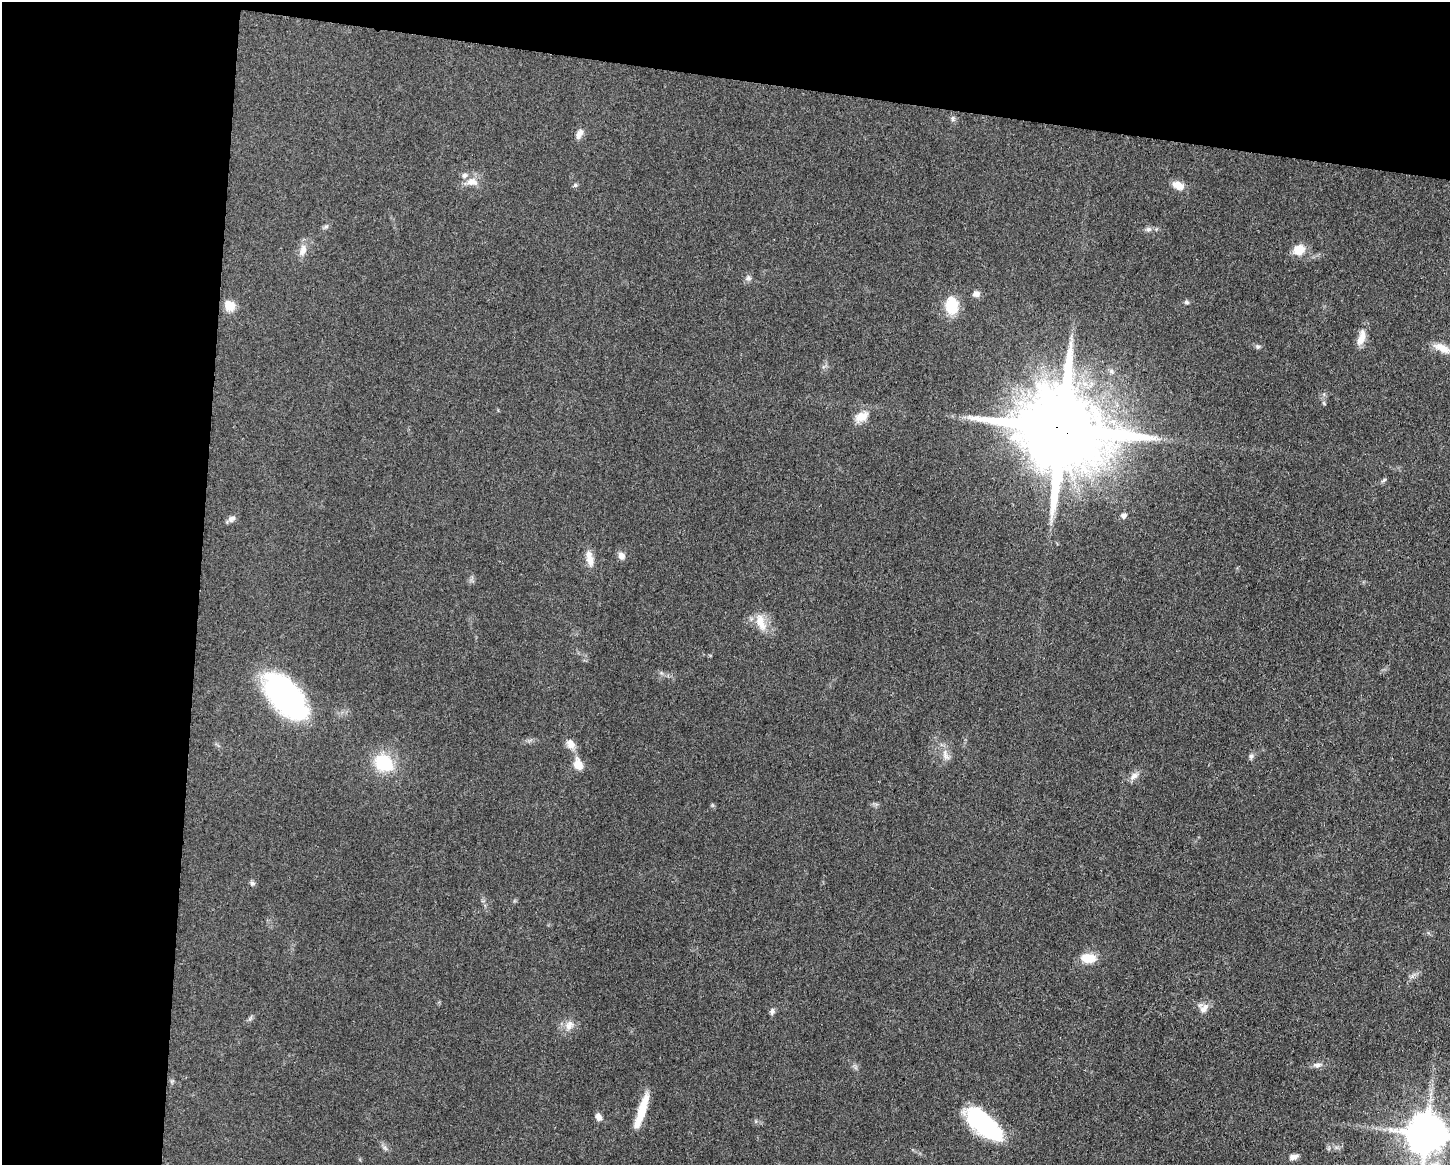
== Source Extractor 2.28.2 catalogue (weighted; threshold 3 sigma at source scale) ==
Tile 1 of 3 x 4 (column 1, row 1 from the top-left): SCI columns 229-1676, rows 3494-4656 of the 4680 x 4657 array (HDU 1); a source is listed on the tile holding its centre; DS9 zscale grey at full resolution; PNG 1452 x 1167 px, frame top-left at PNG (2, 2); no overlay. Shown black and unused: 20% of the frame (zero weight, under 3 of 5 exposures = <1% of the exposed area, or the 3 px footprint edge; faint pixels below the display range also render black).
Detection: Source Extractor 2.28.2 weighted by HDU 2 'WHT'; one run over the whole footprint, this tile lists its part. Background 0.0608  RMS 0.0057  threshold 0.0255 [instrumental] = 3 sigma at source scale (4.5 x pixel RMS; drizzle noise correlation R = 1.50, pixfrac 1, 0.05/0.05 arcsec/px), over >= 5 px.
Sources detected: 47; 1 inside a brighter listed object's ellipse — not listed separately; the other 46 listed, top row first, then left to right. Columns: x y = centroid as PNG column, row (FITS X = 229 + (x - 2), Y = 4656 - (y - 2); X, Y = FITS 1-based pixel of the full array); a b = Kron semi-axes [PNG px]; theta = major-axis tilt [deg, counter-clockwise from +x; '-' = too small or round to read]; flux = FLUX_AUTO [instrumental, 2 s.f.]
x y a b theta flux
953 119 9 4 -90 1.3
579 133 14 7 65 3.4
472 182 17 11 -8 5.8
575 185 6 6 - 0.98
1178 185 12 8 -23 6.4
326 227 7 4 0 1.1
1148 229 8 6 19 1.6
303 250 17 9 75 4.7
1299 250 13 11 16 8.6
748 278 9 7 16 1.7
976 294 9 7 -2 2.7
1187 302 7 5 -2 1
952 305 16 11 -88 23
229 306 11 10 - 8.2
1361 338 21 8 73 6.6
1258 347 6 6 - 1.2
1442 348 26 9 -24 8.1
1324 403 7 3 -54 0.79
861 417 18 11 25 7.1
1062 428 27 24 -25 7700
1384 480 9 3 34 0.91
1124 515 7 6 - 1.8
232 518 10 8 25 2.4
621 556 9 8 - 3
590 558 21 9 -79 5.9
761 622 24 11 -71 9.2
285 696 51 26 -49 120
570 744 13 10 -50 4.3
946 755 20 6 -63 4
1251 756 8 6 56 1.5
384 763 20 17 -32 27
578 764 14 10 -72 7
1134 776 14 8 34 3.4
252 883 7 6 - 1.3
1088 958 19 11 -2 8.8
1204 1008 15 9 51 3.9
772 1012 9 6 79 1.6
250 1018 9 3 45 1.1
569 1025 16 11 51 5.1
1317 1065 13 6 1 2.5
641 1111 40 8 72 16
598 1117 8 7 - 3
983 1124 42 18 -39 61
1426 1134 13 12 - 1400
385 1148 9 3 -45 1.3
1293 1157 11 7 10 2.7
Overlapping masked pixels (flux is a lower limit): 1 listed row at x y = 1062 428
Isophote crosses this tile's border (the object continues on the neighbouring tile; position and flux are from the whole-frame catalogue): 2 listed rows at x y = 1442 348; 1426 1134